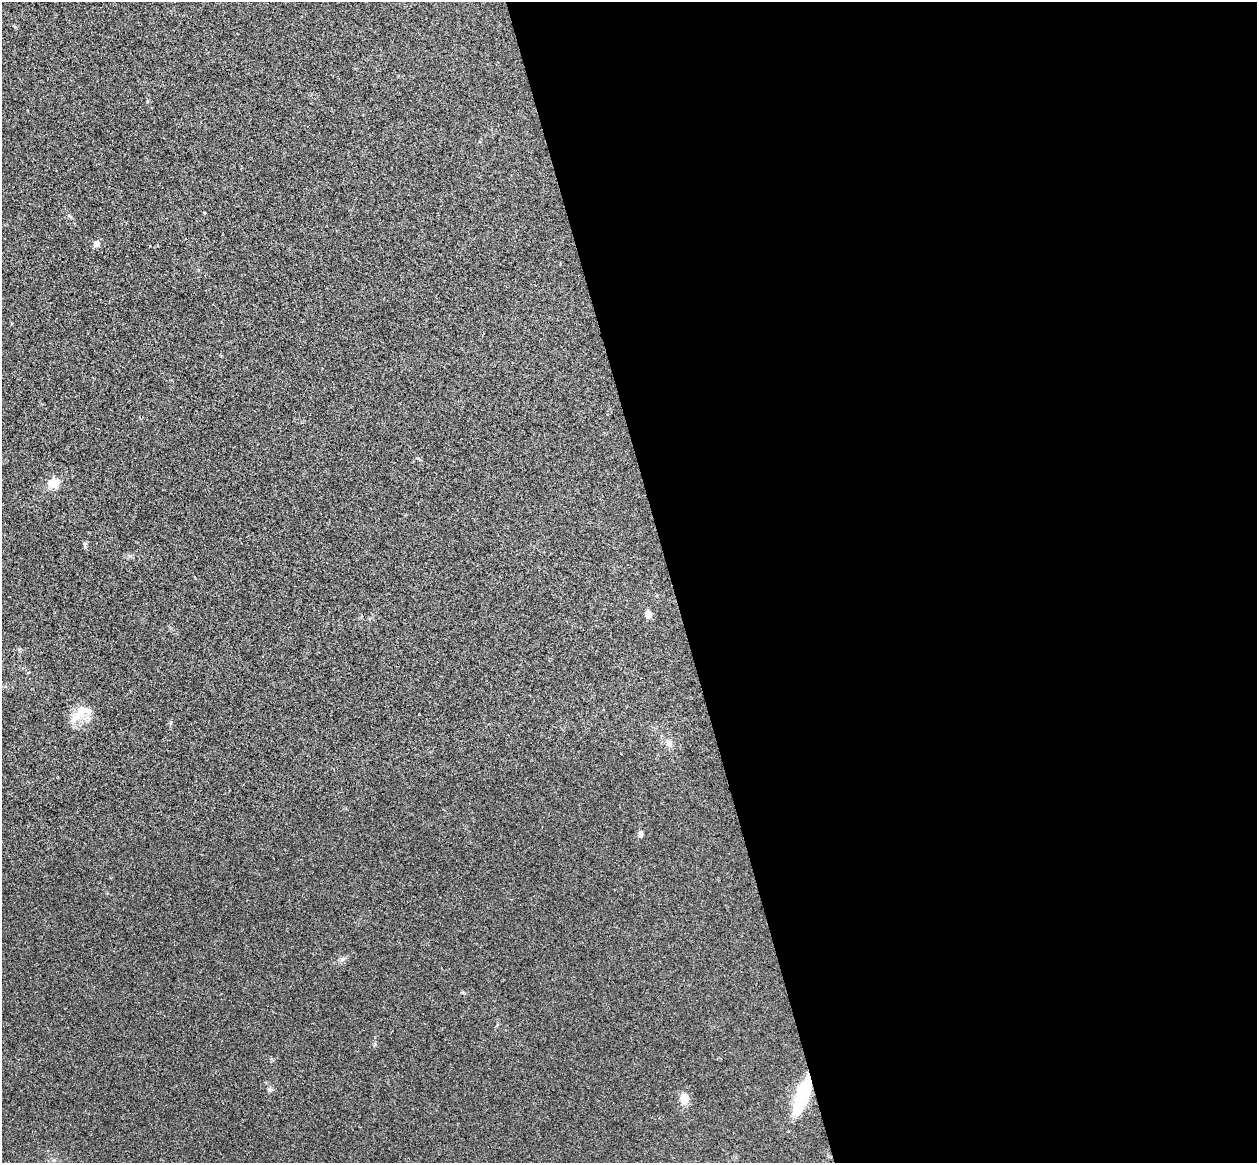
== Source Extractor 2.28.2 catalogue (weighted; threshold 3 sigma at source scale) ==
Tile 8 of 4 x 4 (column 4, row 2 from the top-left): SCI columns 3821-5075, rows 2482-3642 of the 5134 x 5077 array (HDU 1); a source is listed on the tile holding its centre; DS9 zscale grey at full resolution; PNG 1259 x 1165 px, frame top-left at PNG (2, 2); no overlay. Shown black and unused: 47% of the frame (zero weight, under 3 of 4 exposures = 6% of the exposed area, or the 3 px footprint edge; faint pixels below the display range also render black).
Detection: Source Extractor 2.28.2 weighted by HDU 2 'WHT'; one run over the whole footprint, this tile lists its part. Background 0.0227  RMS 0.0047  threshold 0.0209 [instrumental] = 3 sigma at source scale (4.5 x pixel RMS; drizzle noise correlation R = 1.50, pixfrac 1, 0.05/0.05 arcsec/px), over >= 5 px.
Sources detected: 10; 1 inside a brighter listed object's ellipse — not listed separately; the other 9 listed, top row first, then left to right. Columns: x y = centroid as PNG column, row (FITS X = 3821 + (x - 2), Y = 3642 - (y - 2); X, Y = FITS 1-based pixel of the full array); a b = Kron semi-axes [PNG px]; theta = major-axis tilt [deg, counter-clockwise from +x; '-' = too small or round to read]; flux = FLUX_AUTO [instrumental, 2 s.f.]
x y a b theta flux
97 244 9 8 - 1.9
54 483 10 9 - 7.2
648 614 6 5 - 5.1
76 718 25 10 38 6
669 743 9 8 - 2
640 834 8 6 84 1.3
270 1090 7 4 0 0.81
802 1096 43 12 71 26
684 1099 11 10 - 4.6
Overlapping masked pixels (flux is a lower limit): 1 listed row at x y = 802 1096